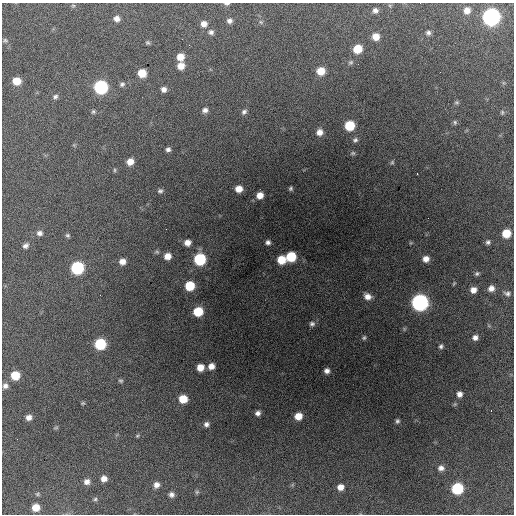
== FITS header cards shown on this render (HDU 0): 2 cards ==
NAXIS1  =                  512 / Axis length
NAXIS2  =                  512 / Axis length

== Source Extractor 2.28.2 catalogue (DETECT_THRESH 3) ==
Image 512 x 512 px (HDU 0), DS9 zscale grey, 1 PNG px = 1 image px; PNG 516 x 516 px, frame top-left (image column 1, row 512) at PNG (2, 3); no overlay
Background 1790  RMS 27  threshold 80.4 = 3 sigma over >= 5 px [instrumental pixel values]
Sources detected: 99; all 99 listed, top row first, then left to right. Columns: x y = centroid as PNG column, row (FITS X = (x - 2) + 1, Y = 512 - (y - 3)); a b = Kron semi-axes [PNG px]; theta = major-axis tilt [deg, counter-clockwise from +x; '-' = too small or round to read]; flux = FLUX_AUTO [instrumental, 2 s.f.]
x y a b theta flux
227 4 7 3 0 3000
73 6 6 5 - 2700
375 10 6 6 - 6500
467 10 7 7 - 14000
491 17 8 8 - 750000
117 19 7 6 - 9900
229 21 6 6 - 6500
261 22 6 4 -45 2600
204 24 7 7 - 11000
211 32 7 6 - 5300
428 33 6 6 - 4900
376 37 7 7 - 19000
5 40 7 5 -2 3000
148 43 6 5 - 2900
358 49 7 6 - 40000
180 57 7 7 - 20000
351 62 7 5 15 3300
181 66 7 7 - 18000
321 71 7 7 - 29000
142 73 7 6 - 31000
16 81 7 6 - 30000
122 84 6 6 - 4400
101 87 8 7 - 240000
164 89 6 5 - 8300
55 96 7 5 22 4300
456 102 7 5 0 3100
205 110 7 6 - 7500
93 112 6 5 - 2900
244 112 8 6 43 5200
502 112 6 5 - 2800
455 122 6 6 - 3700
350 126 7 7 - 68000
319 132 7 7 - 13000
355 140 7 6 - 4500
168 149 4 4 - 4800
353 153 7 5 14 3300
130 162 6 6 - 16000
392 162 6 5 - 2800
115 170 6 3 -90 2100
291 188 5 4 - 3300
239 189 6 6 - 18000
160 191 6 5 - 3900
260 195 6 6 - 16000
40 233 7 6 - 6800
506 233 7 6 - 38000
67 235 6 5 - 3200
268 242 5 5 - 5600
488 242 6 6 - 4500
187 243 7 6 - 13000
25 246 7 6 - 6200
167 256 7 6 - 17000
291 257 7 7 - 69000
200 259 7 7 - 140000
426 259 6 6 - 12000
281 260 7 7 - 38000
122 262 7 6 - 13000
77 268 8 7 - 180000
477 273 6 5 - 3400
454 283 5 3 - 1700
190 286 7 7 - 59000
491 288 7 6 - 10000
473 290 6 5 - 12000
507 293 8 6 -14 5700
100 295 2 2 - 730
367 296 9 7 -29 13000
420 302 8 8 - 590000
198 312 7 7 - 56000
312 324 7 6 - 5100
475 337 6 5 - 7300
364 338 5 4 - 2900
100 344 7 7 - 100000
441 346 6 5 - 4100
211 366 6 6 - 13000
200 367 6 6 - 19000
327 371 5 5 - 7500
15 375 7 6 - 42000
121 381 6 5 - 3200
5 386 6 6 - 6500
459 394 6 5 - 8500
183 399 7 6 - 33000
83 403 5 4 - 2200
258 413 5 5 - 6800
298 416 7 7 - 22000
29 417 6 5 - 9500
397 421 4 3 - 3000
206 424 5 5 - 5700
56 428 7 3 9 2200
137 436 6 4 18 2400
441 468 8 7 - 8800
104 479 6 6 - 11000
87 482 7 7 - 9100
156 485 7 6 - 9700
340 487 6 5 - 13000
457 489 7 7 - 120000
197 492 7 5 45 2900
37 494 6 5 - 2800
171 494 6 6 - 6700
95 499 5 5 - 2900
36 507 6 6 - 23000
At the frame edge (FLAGS 8, measured only in part): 1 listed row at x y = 227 4